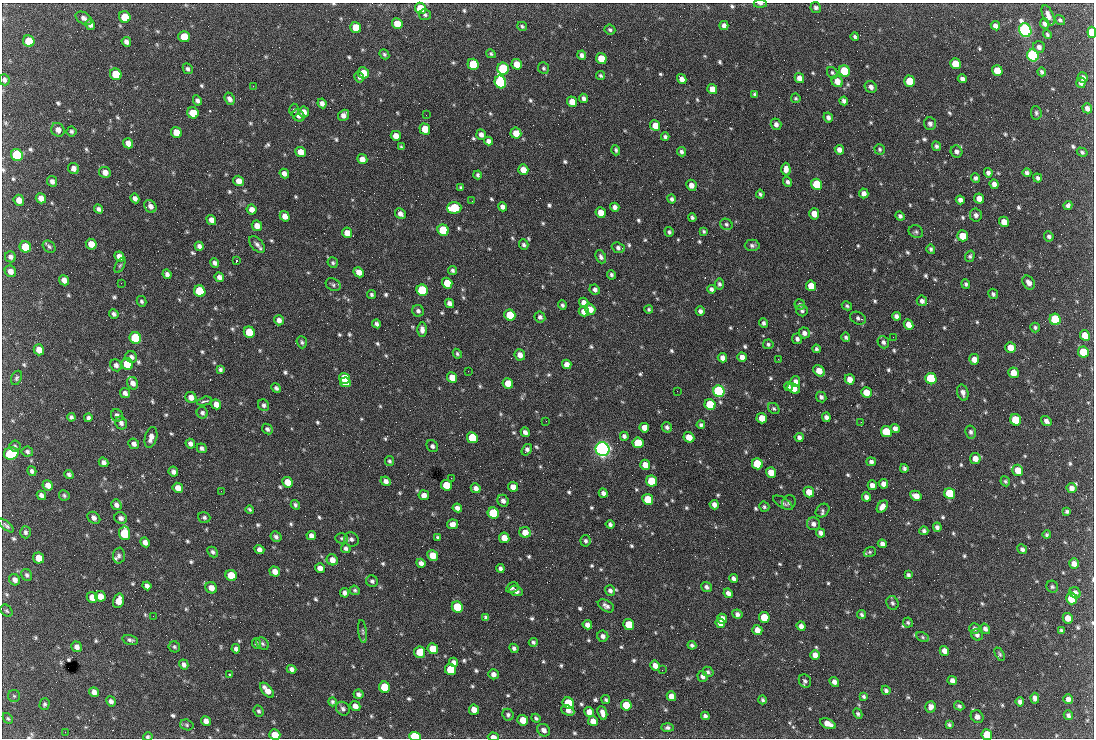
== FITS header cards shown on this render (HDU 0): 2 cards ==
NAXIS1  =                 1092 /fastest changing axis
NAXIS2  =                  736 /next to fastest changing axis

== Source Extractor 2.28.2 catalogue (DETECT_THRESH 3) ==
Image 1092 x 736 px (HDU 0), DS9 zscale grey, 1 PNG px = 1 image px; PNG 1096 x 740 px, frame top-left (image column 1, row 736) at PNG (2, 3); each listed source drawn as its Kron ellipse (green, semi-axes under 4 px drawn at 4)
Background 1770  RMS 39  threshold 118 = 3 sigma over >= 5 px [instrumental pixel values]
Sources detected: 794; of the 794, the 500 brightest by FLUX_AUTO listed and drawn (294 fainter detections omitted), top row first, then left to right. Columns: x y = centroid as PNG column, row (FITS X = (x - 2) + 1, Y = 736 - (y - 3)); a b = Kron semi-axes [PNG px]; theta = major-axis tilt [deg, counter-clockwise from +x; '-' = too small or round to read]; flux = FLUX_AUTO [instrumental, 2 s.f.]
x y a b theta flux
760 4 6 4 0 5.5e+03
420 8 6 5 - 7.9e+04
816 8 5 5 - 7.8e+03
425 15 6 5 - 5.9e+03
1048 15 11 5 -66 1.7e+04
125 17 6 5 - 7.2e+04
84 18 9 5 -30 1.1e+04
1060 20 5 4 - 5.2e+03
397 24 5 5 - 5.0e+04
1044 24 5 4 - 8.6e+03
90 25 5 4 - 1.1e+04
724 25 4 4 - 1.1e+04
522 26 5 3 - 4.7e+03
995 26 5 4 - 1.2e+04
356 27 6 5 - 5.4e+04
610 30 5 5 - 5.2e+03
1025 30 7 6 - 1.2e+06
1092 32 6 4 -84 1.2e+05
1047 35 5 4 - 5.1e+03
855 36 4 3 - 5.2e+03
184 37 6 5 - 4.7e+04
29 41 6 5 - 7.4e+04
126 42 5 4 - 1.1e+04
1039 47 6 6 - 1.0e+04
384 54 5 4 - 5.3e+03
491 54 5 4 - 4.7e+03
582 55 4 4 - 9.1e+03
1033 55 6 5 - 7.8e+05
601 59 6 5 - 6.0e+04
473 64 6 5 - 1.6e+05
517 64 5 5 - 3.7e+04
955 64 5 5 - 5.5e+04
543 68 6 5 - 5.0e+03
188 69 5 5 - 6.0e+03
503 69 6 5 - 2.7e+05
844 71 6 5 - 1.9e+05
997 71 5 5 - 5.6e+04
1042 72 4 4 - 5.7e+03
363 73 6 5 - 4.5e+04
832 73 6 5 - 5.2e+03
116 74 6 5 - 7.7e+04
601 76 4 3 - 4.9e+03
359 77 5 4 - 5.4e+03
1083 77 5 5 - 1.2e+04
799 78 5 4 - 1.9e+04
682 79 5 4 - 1.6e+04
962 79 4 4 - 9.8e+03
4 80 6 5 - 7.1e+03
837 81 6 5 - 2.6e+04
910 81 6 5 - 8.9e+04
500 82 6 5 - 5.6e+05
1081 83 5 5 - 9.3e+03
253 86 2 2 - 1.9e+04
871 87 6 5 - 1.1e+04
712 89 5 5 - 3.1e+04
755 94 4 3 - 4.7e+03
584 98 4 4 - 8.7e+03
796 98 5 4 - 4.9e+03
230 99 6 5 - 1.2e+04
197 100 5 4 - 8.0e+03
844 101 4 4 - 9.3e+03
572 102 5 5 - 4.1e+04
322 103 5 4 - 1.1e+04
1087 108 5 4 - 1.2e+04
294 110 6 5 - 4.9e+03
304 112 5 5 - 1.9e+04
193 113 6 5 - 6.1e+04
1036 113 7 5 -84 5.9e+03
298 115 6 5 - 1.3e+04
344 115 6 5 - 1.4e+04
426 115 2 2 - 6.2e+03
828 117 5 4 - 9.3e+03
776 124 6 5 - 1.0e+04
930 124 6 5 - 9.8e+03
655 125 5 5 - 3.0e+04
425 129 5 5 - 5.0e+04
58 130 7 6 - 1.6e+04
71 131 5 5 - 5.6e+03
176 132 6 5 - 3.9e+04
516 133 5 5 - 3.4e+04
481 135 5 4 - 1.2e+04
396 136 5 5 - 2.6e+04
665 137 4 4 - 6.1e+03
488 141 4 4 - 1.1e+04
128 143 5 5 - 2.1e+04
936 146 5 4 - 6.4e+03
401 147 4 3 - 4.7e+03
880 149 5 5 - 5.1e+03
616 150 5 4 - 5.0e+03
839 150 5 4 - 1.5e+04
301 152 5 5 - 2.6e+04
681 152 5 4 - 6.9e+03
957 152 6 5 - 9.1e+03
1082 152 5 4 - 5.0e+03
17 155 6 5 - 2.6e+05
362 159 5 5 - 2.2e+04
74 168 6 5 - 1.5e+04
786 169 6 4 -90 1.5e+04
523 170 5 5 - 2.8e+04
105 172 6 5 - 1.7e+04
988 173 4 4 - 9.3e+03
1027 173 4 4 - 7.5e+03
284 174 5 4 - 1.3e+04
478 175 4 3 - 5.3e+03
975 178 5 4 - 6.6e+03
1038 178 4 4 - 6.7e+03
52 181 5 5 - 1.1e+04
239 181 5 5 - 2.1e+04
788 182 5 4 - 7.9e+03
817 184 6 5 - 1.4e+05
994 184 5 4 - 1.3e+04
691 185 5 5 - 1.7e+04
461 188 4 3 - 5.4e+03
864 193 5 4 - 1.4e+04
760 194 4 3 - 5.0e+03
41 198 5 5 - 1.9e+04
135 198 5 4 - 1.0e+04
979 198 5 5 - 2.3e+04
672 199 4 4 - 7.7e+03
19 200 5 5 - 2.0e+04
960 200 5 4 - 1.0e+04
472 201 2 2 - 8.0e+03
150 206 7 5 -50 1.3e+04
1068 206 5 4 - 7.4e+03
502 207 5 4 - 1.0e+04
615 207 5 4 - 1.1e+04
454 208 7 5 2 1.6e+05
98 209 5 4 - 7.9e+03
252 210 5 5 - 1.7e+04
601 213 5 5 - 3.2e+04
400 214 6 5 - 1.3e+04
814 214 5 5 - 3.4e+04
976 215 6 6 - 8.8e+03
285 216 5 4 - 1.8e+04
900 216 5 4 - 6.7e+03
692 217 4 3 - 5.6e+03
211 220 5 4 - 1.7e+04
1004 222 5 5 - 2.5e+04
726 224 6 5 - 6.4e+03
257 226 5 5 - 2.2e+04
443 230 6 5 - 1.4e+05
704 231 4 3 - 4.6e+03
669 232 5 4 - 5.5e+03
916 232 7 6 - 6.4e+03
347 233 5 5 - 2.5e+04
963 236 5 5 - 5.4e+04
1049 236 5 4 - 7.4e+03
91 244 6 5 - 3.1e+04
257 244 10 5 -48 1.1e+04
524 245 5 4 - 5.8e+03
752 245 7 5 0 6.9e+03
199 246 4 4 - 8.8e+03
25 247 6 5 - 9.7e+04
49 247 7 5 -42 5.6e+03
618 248 7 5 -22 8.3e+03
931 249 5 4 - 5.5e+03
970 256 6 4 72 5.7e+03
10 257 5 5 - 9.8e+03
119 257 5 4 - 1.9e+04
601 257 7 5 -67 8.3e+03
236 261 3 2 - 1.2e+05
215 263 5 4 - 8.4e+03
333 263 5 5 - 5.0e+03
120 265 8 4 62 4.8e+03
452 270 4 4 - 6.0e+03
10 271 6 5 - 1.7e+04
359 272 6 4 -47 2.1e+04
167 274 5 4 - 9.4e+03
611 275 5 4 - 5.8e+03
219 277 5 4 - 1.2e+04
64 280 5 5 - 1.7e+04
121 283 2 2 - 9.1e+03
447 283 5 5 - 5.4e+04
1029 283 7 5 -54 1.5e+04
719 284 5 4 - 6.4e+03
966 284 5 4 - 5.7e+03
333 285 8 6 -29 6.4e+03
811 286 5 5 - 3.9e+04
595 289 5 5 - 8.7e+03
711 289 4 4 - 7.4e+03
422 290 6 5 - 2.5e+05
200 291 6 5 - 2.0e+05
993 294 5 4 - 6.1e+03
371 295 4 4 - 5.0e+03
141 301 5 4 - 5.9e+03
922 301 5 5 - 9.4e+03
449 303 5 4 - 1.2e+04
584 303 5 4 - 1.5e+04
562 305 5 4 - 5.9e+03
800 305 5 5 - 5.8e+03
847 306 5 4 - 4.6e+03
590 309 5 5 - 2.7e+04
649 309 4 4 - 4.7e+03
418 311 6 5 - 7.9e+03
584 311 5 5 - 2.5e+04
700 311 5 4 - 9.6e+03
802 311 6 5 - 6.2e+03
114 314 5 4 - 7.9e+03
510 315 6 5 - 8.2e+04
896 316 4 4 - 1.0e+04
540 317 6 5 - 8.2e+03
858 318 8 6 -25 7.1e+03
1055 319 6 5 - 2.5e+05
279 320 5 4 - 1.2e+04
763 323 5 4 - 6.1e+03
377 324 4 4 - 7.9e+03
908 324 5 4 - 2.6e+04
1035 327 5 4 - 5.5e+03
422 330 7 4 -89 1.2e+04
249 332 6 5 - 8.7e+04
804 333 5 5 - 1.2e+04
1085 335 5 5 - 4.1e+04
846 337 4 4 - 6.0e+03
893 337 2 2 - 1.4e+04
135 338 6 5 - 3.0e+05
797 339 5 5 - 7.8e+03
302 342 6 5 - 6.0e+03
883 342 6 5 - 7.6e+03
768 344 5 5 - 5.7e+03
1010 348 5 5 - 3.3e+04
816 349 4 3 - 5.6e+03
39 350 6 5 - 2.6e+04
1083 352 6 5 - 9.0e+04
457 354 5 4 - 4.6e+03
520 355 6 5 - 1.7e+04
131 357 6 5 - 9.4e+03
742 357 5 4 - 1.5e+04
722 358 5 4 - 1.6e+04
778 359 2 2 - 1.1e+04
974 359 5 5 - 2.3e+04
127 364 6 5 - 1.1e+05
567 364 5 4 - 1.8e+04
116 365 6 5 - 1.0e+04
220 370 4 4 - 5.9e+03
468 371 2 2 - 5.7e+03
819 371 6 5 - 3.4e+04
1013 373 5 5 - 3.5e+04
452 377 5 5 - 3.7e+04
16 378 7 5 64 5.4e+03
344 378 5 5 - 7.2e+04
850 379 5 4 - 2.4e+04
931 379 6 5 - 2.6e+05
345 382 5 5 - 7.5e+04
795 382 5 5 - 1.4e+04
133 383 6 5 - 1.5e+04
508 383 5 5 - 4.4e+04
788 387 4 4 - 6.6e+03
276 388 5 4 - 7.2e+03
794 388 6 5 - 2.8e+04
677 391 2 2 - 5.8e+03
719 391 6 5 - 6.6e+05
866 392 5 5 - 3.3e+04
125 393 5 4 - 9.4e+03
963 393 8 5 -74 1.2e+04
191 397 6 5 - 1.7e+04
821 397 5 5 - 7.9e+03
204 401 7 3 15 6.1e+03
216 404 5 4 - 2.0e+04
264 405 6 5 - 7.7e+03
710 405 5 5 - 1.6e+05
774 409 6 5 - 5.0e+03
202 413 6 5 - 7.5e+03
117 415 6 5 - 1.0e+04
71 417 4 4 - 6.4e+03
826 417 5 4 - 1.1e+04
88 418 4 4 - 7.3e+03
762 418 5 5 - 3.8e+04
1015 420 6 5 - 9.5e+04
546 421 2 2 - 6.6e+03
1046 421 6 4 -37 1.1e+04
861 422 2 2 - 7.5e+03
121 423 7 5 -58 9.5e+03
701 425 4 4 - 6.0e+03
667 427 5 5 - 7.3e+03
644 428 5 4 - 2.2e+04
267 429 6 4 -45 6.9e+03
895 429 4 4 - 1.2e+04
525 432 5 4 - 1.0e+04
886 432 5 5 - 9.3e+04
971 432 6 5 - 7.7e+03
624 436 4 4 - 8.6e+03
151 437 11 6 75 1.8e+04
689 437 5 5 - 3.2e+04
799 437 4 4 - 9.7e+03
472 438 5 5 - 1.3e+05
638 443 5 5 - 1.0e+05
134 444 5 5 - 1.0e+04
190 444 5 4 - 1.2e+04
15 446 5 5 - 4.8e+03
432 446 6 5 - 7.2e+03
202 448 5 4 - 7.1e+03
602 449 7 6 - 1.6e+06
527 450 6 4 55 9.8e+03
27 452 5 5 - 6.6e+03
11 453 7 6 - 2.0e+05
975 459 5 5 - 2.1e+04
389 461 5 4 - 5.5e+03
103 462 5 4 - 9.1e+03
871 462 5 4 - 8.8e+03
757 464 5 5 - 1.5e+05
645 465 5 5 - 2.8e+04
904 468 4 4 - 6.3e+03
1018 470 6 5 - 4.3e+04
32 471 5 4 - 7.2e+03
173 472 5 5 - 1.0e+04
771 472 5 5 - 3.5e+04
69 474 5 4 - 6.7e+03
451 478 2 2 - 5.2e+03
386 481 5 4 - 1.1e+04
651 481 5 5 - 1.2e+05
1005 481 5 4 - 4.6e+03
288 482 5 5 - 4.3e+04
883 484 5 4 - 1.5e+04
48 485 5 5 - 2.0e+04
446 485 5 5 - 5.8e+04
872 485 5 4 - 1.3e+04
513 487 5 4 - 1.9e+04
178 488 5 5 - 2.5e+04
476 488 5 4 - 1.3e+04
1071 488 5 5 - 1.4e+04
221 491 2 2 - 7.1e+03
809 492 5 5 - 3.0e+04
603 493 5 4 - 1.0e+04
950 493 5 5 - 1.5e+05
41 495 5 4 - 1.0e+04
64 495 5 5 - 5.1e+03
424 495 5 5 - 1.8e+04
916 496 6 5 - 2.4e+04
866 497 5 4 - 1.3e+04
648 499 5 5 - 9.0e+04
503 501 6 5 - 1.1e+04
783 503 11 5 -32 7.8e+03
789 503 8 6 60 7.4e+03
116 505 5 5 - 1.0e+04
295 505 5 4 - 5.8e+03
714 505 5 4 - 1.2e+04
764 507 5 5 - 5.1e+03
882 507 7 4 53 1.6e+04
457 508 5 4 - 1.2e+04
250 509 4 3 - 4.6e+03
822 510 7 6 - 5.3e+03
1067 511 4 3 - 5.1e+03
493 513 6 5 - 1.7e+05
94 518 7 5 -36 1.2e+04
121 518 6 5 - 1.0e+04
204 518 6 5 - 5.7e+03
452 524 5 5 - 1.7e+04
610 524 4 3 - 6.8e+03
813 524 6 6 - 9.7e+03
6 525 9 4 -39 6.6e+03
937 527 5 4 - 8.9e+03
924 531 4 4 - 6.9e+03
25 532 6 5 - 6.6e+03
525 532 5 5 - 3.1e+04
124 533 7 5 -84 1.6e+05
820 533 5 4 - 9.4e+03
311 535 4 4 - 1.2e+04
1047 535 4 4 - 4.8e+03
276 537 6 5 - 8.4e+03
438 537 4 3 - 5.0e+03
342 538 6 5 - 5.2e+03
504 538 5 5 - 3.1e+04
351 539 8 7 - 9.3e+03
585 541 6 5 - 6.6e+03
145 542 5 4 - 1.4e+04
882 544 5 4 - 1.3e+04
346 548 5 5 - 7.3e+03
259 549 5 4 - 1.2e+04
1022 549 5 4 - 7.7e+03
213 552 6 4 -47 7.0e+03
870 552 6 5 - 4.7e+03
433 555 5 5 - 4.6e+04
119 556 8 6 87 7.3e+03
39 558 5 5 - 4.2e+04
332 560 6 5 - 2.0e+04
421 563 5 4 - 1.2e+04
1074 563 5 5 - 1.8e+04
320 568 5 4 - 1.5e+04
500 568 4 4 - 8.1e+03
275 572 5 4 - 1.8e+04
27 575 6 5 - 7.0e+03
231 575 6 5 - 8.3e+04
908 575 4 3 - 6.0e+03
733 578 4 4 - 9.0e+03
15 580 6 5 - 1.2e+04
372 581 6 5 - 7.0e+03
147 586 4 4 - 9.5e+03
706 587 5 4 - 7.8e+03
1052 587 6 5 - 5.9e+03
211 588 6 5 - 2.3e+04
512 588 7 5 28 5.3e+03
355 590 5 4 - 4.9e+03
610 590 5 4 - 8.1e+03
516 591 7 5 -23 1.2e+04
345 593 4 4 - 9.5e+03
728 593 5 4 - 1.3e+04
1075 593 6 5 - 1.2e+04
100 596 5 5 - 2.5e+04
92 597 5 5 - 2.8e+04
1072 598 6 5 - 1.2e+05
118 601 7 5 73 2.8e+04
892 603 7 6 - 6.9e+03
606 606 9 5 -31 1.1e+04
457 607 6 5 - 1.2e+05
7 611 7 5 -49 4.6e+03
737 614 5 4 - 9.4e+03
862 615 4 3 - 5.6e+03
153 616 2 2 - 5.7e+03
486 617 4 3 - 6.6e+03
764 617 5 5 - 6.2e+04
1068 618 5 5 - 2.4e+04
722 619 5 4 - 1.8e+04
720 623 5 4 - 2.1e+04
908 623 5 5 - 5.1e+03
629 624 5 5 - 7.5e+04
587 625 5 4 - 1.3e+04
801 626 5 4 - 1.1e+04
975 628 5 5 - 7.2e+03
985 629 5 4 - 8.5e+03
757 630 5 5 - 2.3e+04
1061 630 4 3 - 5.1e+03
363 631 12 4 -83 6.7e+03
977 635 6 5 - 7.3e+03
603 636 6 5 - 9.3e+03
922 637 6 4 -29 4.6e+03
130 640 8 4 -16 7.0e+03
533 642 4 4 - 5.6e+03
256 643 5 4 - 5.7e+03
263 644 7 5 -47 5.7e+03
692 645 4 4 - 6.4e+03
76 647 6 5 - 1.4e+04
174 647 6 5 - 5.1e+03
514 648 5 4 - 6.8e+03
236 649 4 4 - 8.5e+03
433 649 5 5 - 5.8e+04
944 651 5 4 - 1.9e+04
420 652 6 5 - 5.3e+04
1000 654 7 4 -62 4.7e+03
815 655 5 5 - 1.9e+04
453 662 5 4 - 9.3e+03
184 665 5 4 - 8.6e+03
655 666 5 4 - 1.9e+04
292 669 5 4 - 1.0e+04
451 670 6 5 - 9.6e+04
662 670 2 2 - 6.3e+03
708 672 6 5 - 5.9e+03
493 674 5 5 - 1.3e+04
229 675 3 3 - 6.1e+03
703 676 6 5 - 1.2e+04
805 681 7 6 - 6.9e+03
952 681 5 4 - 1.2e+04
834 682 5 4 - 1.0e+04
384 687 6 5 - 8.3e+04
267 690 9 4 -48 2.5e+04
886 690 5 4 - 6.6e+03
94 692 5 4 - 1.5e+04
358 694 5 4 - 8.7e+03
14 696 6 6 - 4.9e+03
671 696 5 4 - 2.4e+04
864 696 4 3 - 5.0e+03
1035 698 5 4 - 1.0e+04
1068 699 5 5 - 1.4e+04
606 700 5 4 - 4.9e+03
763 700 4 3 - 4.9e+03
111 701 5 4 - 1.0e+04
332 702 5 4 - 5.6e+03
1020 702 5 4 - 9.7e+03
568 703 6 5 - 1.1e+05
45 704 6 5 - 5.6e+03
626 705 5 5 - 5.7e+04
355 706 5 4 - 1.7e+04
959 706 5 4 - 5.7e+03
931 707 6 5 - 1.2e+04
343 709 7 6 - 9.6e+03
474 710 5 5 - 3.0e+04
568 710 7 5 -25 1.3e+04
259 711 6 5 - 6.1e+03
589 712 5 4 - 2.0e+04
602 713 7 4 -72 1.4e+04
858 714 5 4 - 5.4e+03
508 715 6 5 - 6.3e+03
1068 715 5 4 - 7.2e+03
705 716 4 4 - 6.9e+03
977 717 7 6 - 1.3e+04
8 718 6 4 -49 4.6e+03
536 718 4 3 - 5.1e+03
523 720 5 5 - 4.2e+04
206 721 5 4 - 1.4e+04
593 721 5 5 - 2.1e+04
828 724 8 4 -25 2.3e+04
187 725 7 5 -18 5.1e+03
949 725 4 3 - 5.1e+03
668 728 6 4 -1 6.1e+03
544 730 7 6 - 1.5e+04
65 732 2 2 - 1.0e+04
275 735 6 5 - 3.9e+04
987 735 5 5 - 7.6e+04
415 736 6 4 -5 2.6e+05
148 737 5 4 - 5.8e+03
493 737 5 4 - 1.5e+04
At the frame edge (FLAGS 8, measured only in part): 9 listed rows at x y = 760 4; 1092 32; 4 80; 206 721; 275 735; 987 735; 415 736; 148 737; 493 737
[294 fainter detections neither listed nor drawn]